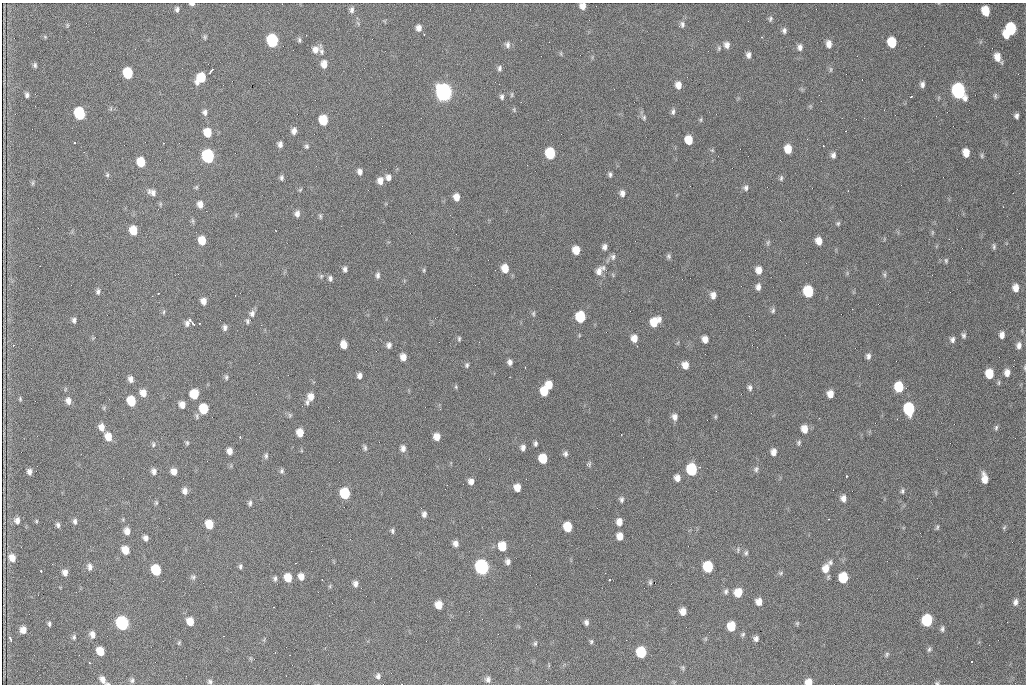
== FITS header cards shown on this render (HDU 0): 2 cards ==
NAXIS1  =                 1024 /fastest changing axis
NAXIS2  =                  682 /next to fastest changing axis

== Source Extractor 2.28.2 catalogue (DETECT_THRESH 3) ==
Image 1024 x 682 px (HDU 0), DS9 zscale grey, 1 PNG px = 1 image px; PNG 1028 x 686 px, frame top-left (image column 1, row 682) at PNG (2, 3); no overlay
Background 2200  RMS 32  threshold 96.1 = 3 sigma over >= 5 px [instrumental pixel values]
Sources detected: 293; all 293 listed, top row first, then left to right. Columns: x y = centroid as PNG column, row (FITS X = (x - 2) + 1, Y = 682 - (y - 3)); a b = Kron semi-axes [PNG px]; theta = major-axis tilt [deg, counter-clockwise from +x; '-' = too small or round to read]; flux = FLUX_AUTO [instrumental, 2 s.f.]
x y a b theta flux
192 4 5 3 - 6.3e+03
582 6 6 5 - 1.5e+04
177 9 6 5 - 5.7e+03
352 10 7 5 84 6.8e+03
986 11 8 6 -75 4.9e+04
770 19 7 6 - 4.7e+03
682 24 8 6 -86 6.3e+03
67 25 6 4 -90 2.8e+03
419 28 7 6 - 1.1e+04
1011 29 9 8 - 1.5e+05
784 31 7 5 83 6.5e+03
424 34 3 2 - 1.9e+03
1007 35 7 4 90 2.6e+04
45 37 5 4 - 2.3e+03
205 37 7 5 82 3.6e+03
299 40 7 5 90 4.3e+03
272 41 8 7 - 2.4e+05
892 42 8 6 -77 6.8e+04
829 44 8 6 -83 1.3e+04
507 45 9 7 -73 7.6e+03
727 45 7 6 - 1.0e+04
800 47 8 6 88 9.1e+03
719 48 7 5 77 4.2e+03
315 50 10 7 36 1.5e+04
321 51 11 6 -83 6.8e+03
561 54 7 4 -90 2.4e+03
748 55 7 6 - 8.5e+03
997 57 9 6 -66 2.4e+04
324 64 8 6 -90 1.8e+04
35 65 6 4 -76 4.4e+03
500 68 8 5 83 5.9e+03
831 69 9 4 90 3.6e+03
211 71 6 3 52 8.2e+03
128 73 8 6 -76 1.0e+05
201 78 9 7 51 6.2e+04
922 84 7 5 85 7.6e+03
678 85 7 6 - 1.7e+04
958 91 9 7 -69 6.0e+05
444 92 9 7 -74 1.2e+06
27 95 6 4 -88 6.0e+03
512 95 8 4 89 3.3e+03
995 96 8 5 82 4.4e+03
502 97 7 5 -86 5.6e+03
911 97 3 2 - 1.4e+03
821 101 2 2 - 9.0e+02
810 106 5 5 - 2.9e+03
514 110 7 4 -67 3.0e+03
205 112 8 6 -82 7.5e+03
673 112 8 5 74 5.6e+03
79 113 8 6 -77 2.0e+05
1016 116 5 4 - 6.7e+03
644 117 7 6 - 5.0e+03
323 120 7 6 - 6.6e+04
701 120 7 4 82 3.0e+03
294 131 7 5 82 1.1e+04
207 133 8 6 -72 3.9e+04
689 140 7 6 - 3.7e+04
74 143 3 3 - 5.9e+03
163 143 3 2 - 2.6e+03
280 144 6 4 -88 7.6e+03
306 146 6 6 - 4.2e+03
788 149 7 6 - 3.0e+04
712 150 5 4 - 2.7e+03
550 153 8 6 -78 1.3e+05
966 153 7 6 - 2.5e+04
833 155 7 5 -86 7.6e+03
208 156 8 7 - 3.6e+05
982 156 7 5 -90 3.8e+03
141 162 7 6 - 6.0e+04
360 172 7 6 - 9.0e+03
610 174 6 4 -84 4.8e+03
107 175 7 5 90 3.7e+03
388 177 7 6 - 9.8e+03
281 178 7 5 86 4.9e+03
781 178 8 5 76 4.4e+03
380 181 8 6 84 1.6e+04
33 183 7 4 82 3.2e+03
196 187 6 5 - 2.7e+03
746 188 7 7 - 6.5e+03
300 190 5 4 - 2.6e+03
152 192 11 7 -27 1.2e+04
622 193 7 6 - 9.6e+03
456 197 7 6 - 1.8e+04
200 204 7 6 - 1.4e+04
297 214 7 6 - 9.4e+03
320 216 8 4 -77 3.4e+03
193 221 6 4 -71 3.3e+03
838 223 6 5 - 3.5e+03
133 230 7 6 - 4.1e+04
932 232 8 4 82 2.8e+03
202 240 7 6 - 3.6e+04
819 241 7 6 - 1.9e+04
768 242 8 4 64 3.7e+03
994 246 8 4 -85 4.2e+03
604 247 7 5 90 8.0e+03
576 250 7 6 - 3.1e+04
668 256 7 5 -80 4.4e+03
613 257 8 7 - 6.6e+03
946 260 6 5 - 3.4e+03
505 268 8 6 -79 3.0e+04
603 268 7 5 74 5.8e+03
345 269 6 4 86 6.2e+03
424 270 5 4 - 2.8e+03
759 270 8 6 -83 1.8e+04
599 271 11 8 71 1.4e+04
884 274 7 5 -83 4.0e+03
378 275 8 5 84 6.1e+03
321 276 6 5 - 3.6e+03
330 278 7 5 -84 5.7e+03
758 287 8 5 84 9.2e+03
1016 288 8 6 -87 1.8e+04
98 291 8 5 79 5.8e+03
808 291 8 7 - 1.2e+05
158 293 3 2 - 2.6e+03
713 295 7 5 -85 1.2e+04
203 301 7 6 - 1.3e+04
773 310 7 5 80 4.4e+03
164 312 6 4 88 3.1e+03
252 313 8 7 - 8.1e+03
533 314 7 5 -90 3.8e+03
580 317 8 6 -81 1.2e+05
74 320 6 5 - 6.0e+03
190 320 4 2 - 3.4e+03
248 321 7 6 - 4.7e+03
655 322 10 7 41 4.4e+04
187 323 8 6 84 7.6e+03
199 323 3 2 - 2.8e+03
193 324 5 3 - 3.9e+03
225 327 7 5 84 6.7e+03
579 335 5 3 - 2.0e+03
964 335 7 5 -86 5.2e+03
1002 335 7 5 86 1.1e+04
93 338 6 4 34 2.2e+03
634 338 7 6 - 1.8e+04
459 339 7 4 89 3.5e+03
705 339 7 6 - 1.5e+04
952 339 7 6 - 7.0e+03
344 345 7 5 -76 2.1e+04
389 345 7 6 - 7.7e+03
1019 345 8 6 83 9.9e+03
637 346 3 2 - 2.4e+03
868 356 7 6 - 7.1e+03
403 357 6 5 - 1.6e+04
510 362 6 5 - 8.0e+03
467 365 7 5 77 4.5e+03
685 365 7 6 - 1.9e+04
1013 366 2 2 - 8.4e+03
525 367 2 2 - 1.2e+03
1025 368 6 3 82 2.3e+03
1007 373 8 6 87 1.4e+04
989 374 8 6 -87 4.9e+04
359 376 6 5 - 8.3e+03
226 377 7 4 -81 4.1e+03
131 379 7 6 - 9.8e+03
999 383 7 3 89 2.9e+03
549 385 7 6 - 2.7e+04
456 387 6 4 -49 2.8e+03
899 387 8 6 -88 7.9e+04
750 388 7 5 -79 6.0e+03
544 391 7 6 - 5.1e+04
143 393 8 7 - 1.9e+04
194 394 7 7 - 5.4e+04
830 394 7 6 - 1.8e+04
311 397 8 7 - 1.8e+04
20 399 6 4 -88 2.8e+03
68 401 8 6 -82 1.2e+04
131 401 8 6 -73 7.1e+04
307 402 8 5 80 5.2e+03
182 405 6 5 - 1.6e+04
204 409 7 6 - 7.2e+04
909 409 8 7 - 1.9e+05
290 415 6 5 - 3.9e+03
197 416 9 4 -89 4.4e+03
675 417 7 6 - 1.0e+04
715 417 6 4 84 2.6e+03
102 427 7 6 - 1.6e+04
996 428 7 5 79 4.1e+03
804 429 8 7 - 2.1e+04
300 433 7 6 - 2.6e+04
108 437 8 6 -72 2.6e+04
240 437 3 3 - 2.6e+03
437 437 6 6 - 1.9e+04
187 443 6 5 - 3.5e+03
535 443 6 4 90 4.9e+03
799 443 7 5 67 4.2e+03
153 444 8 5 -90 3.9e+03
523 447 7 6 - 8.1e+03
365 448 8 5 -89 4.7e+03
403 448 7 6 - 9.8e+03
230 451 6 5 - 1.3e+04
774 452 7 6 - 1.3e+04
565 454 6 6 - 6.1e+03
266 456 7 5 82 4.8e+03
543 459 7 6 - 5.9e+04
589 464 7 6 - 3.8e+03
692 469 8 7 - 1.7e+05
756 469 9 7 63 6.1e+03
154 471 7 6 - 8.8e+03
174 471 6 5 - 1.5e+04
282 471 7 6 - 4.6e+03
29 472 6 5 - 8.7e+03
847 476 3 3 - 6.8e+03
677 478 7 6 - 1.4e+04
985 478 10 5 -81 2.3e+04
471 481 6 6 - 1.1e+04
517 487 7 6 - 2.0e+04
185 491 7 6 - 1.1e+04
902 491 7 4 89 4.1e+03
345 493 8 6 -75 1.2e+05
843 498 8 7 - 1.1e+04
621 499 7 6 - 5.4e+03
156 503 6 5 - 3.2e+03
250 503 6 5 - 5.0e+03
99 510 2 2 - 9.8e+02
424 514 8 6 84 7.9e+03
17 520 8 7 - 1.0e+04
36 521 4 4 - 2.3e+03
75 521 7 5 87 5.9e+03
619 522 7 6 - 1.6e+04
209 524 7 6 - 4.2e+04
58 525 6 5 - 5.5e+03
568 527 7 6 - 6.0e+04
937 527 6 4 64 3.3e+03
1004 527 7 4 56 3.0e+03
127 531 7 6 - 1.5e+04
392 531 7 5 -79 4.5e+03
620 536 7 6 - 1.9e+04
145 538 6 5 - 8.7e+03
455 543 7 6 - 1.1e+04
502 546 7 6 - 5.0e+04
125 550 7 6 - 2.9e+04
738 550 8 5 83 3.9e+03
746 553 7 5 84 4.5e+03
12 558 9 7 -66 1.9e+04
508 562 6 6 - 8.4e+03
830 562 8 6 84 5.8e+03
240 566 6 4 78 4.3e+03
90 567 9 6 -81 9.3e+03
482 567 8 7 - 5.8e+05
708 567 8 7 - 1.2e+05
826 568 10 8 72 2.3e+04
156 570 8 6 -67 1.1e+05
41 571 3 2 - 3.6e+03
65 572 6 5 - 1.1e+04
781 573 7 5 22 3.8e+03
301 576 7 6 - 1.5e+04
193 577 8 6 -14 5.2e+03
275 578 7 4 86 4.8e+03
288 578 7 6 - 3.5e+04
843 578 7 6 - 9.0e+04
609 580 3 3 - 6.3e+03
650 582 5 3 - 3.3e+03
355 584 7 6 - 9.0e+03
330 586 6 4 72 2.7e+03
726 591 8 6 80 5.5e+03
738 592 8 8 - 3.2e+04
759 602 7 6 - 1.8e+04
1015 602 9 6 75 8.9e+03
439 605 7 6 - 2.7e+04
273 607 3 2 - 1.1e+03
683 611 6 6 - 1.8e+04
927 620 8 6 79 1.9e+05
190 621 7 6 - 3.0e+04
586 622 6 5 - 6.9e+03
122 623 8 7 - 3.9e+05
797 623 6 5 - 2.9e+03
49 624 7 4 -85 4.1e+03
731 626 7 6 - 5.4e+04
942 629 8 5 82 5.2e+03
23 630 7 6 - 1.6e+04
92 634 8 6 -77 1.2e+04
743 634 7 6 - 3.9e+03
74 637 7 5 68 4.5e+03
756 638 6 5 - 7.1e+03
10 639 5 3 - 4.3e+03
705 639 6 4 72 3.0e+03
591 642 6 4 90 3.3e+03
179 643 6 4 69 2.6e+03
535 644 6 5 - 3.7e+03
929 649 8 5 67 4.4e+03
100 651 7 6 - 3.9e+04
641 652 7 7 - 1.2e+05
887 654 8 5 62 4.2e+03
972 661 3 2 - 2.5e+03
683 667 6 5 - 3.4e+03
378 676 8 7 - 7.2e+03
488 679 8 7 - 8.5e+03
103 680 9 6 -62 1.2e+04
132 680 7 6 - 5.1e+03
210 681 6 6 - 5.0e+03
809 682 6 6 - 2.2e+04
937 683 6 5 - 3.2e+03
108 684 5 2 - 2.5e+03
At the frame edge (FLAGS 8, measured only in part): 6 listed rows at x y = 192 4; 582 6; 1025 368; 809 682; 937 683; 108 684

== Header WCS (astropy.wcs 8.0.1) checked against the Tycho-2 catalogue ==
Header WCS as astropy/WCSLIB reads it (CRVAL/CRPIX/CD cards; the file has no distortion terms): RA---TAN/DEC--TAN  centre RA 07:09:22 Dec +30:56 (107.34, +30.93 deg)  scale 1.43 arcsec/px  FOV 24.4' x 16.3'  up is -93 deg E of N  parity flipped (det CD > 0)
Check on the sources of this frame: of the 60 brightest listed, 4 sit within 1.5 arcsec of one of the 10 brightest Tycho-2 stars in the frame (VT <= 12.48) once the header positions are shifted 1.16 arcsec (0.66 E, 0.96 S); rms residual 0.36 arcsec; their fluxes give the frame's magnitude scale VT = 26.02 - 2.5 log10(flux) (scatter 0.09 mag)
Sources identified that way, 4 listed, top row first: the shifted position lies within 1.5 arcsec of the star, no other Tycho-2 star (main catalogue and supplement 1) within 3.0 arcsec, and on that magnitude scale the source's flux lands within +1.5 / -3 mag of the star's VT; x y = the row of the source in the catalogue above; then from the Tycho-2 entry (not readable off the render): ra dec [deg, ICRS J2000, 3 dp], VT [Tycho-2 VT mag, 2 dp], TYC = Tycho-2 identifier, HIP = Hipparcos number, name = IAU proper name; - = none
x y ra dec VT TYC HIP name
958 91 107.215 +31.104 11.64 2438-821-1 - -
444 92 107.226 +30.900 10.76 2438-883-1 - -
208 156 107.261 +30.807 12.26 2438-856-1 - -
482 567 107.445 +30.924 11.38 2438-1056-1 - -